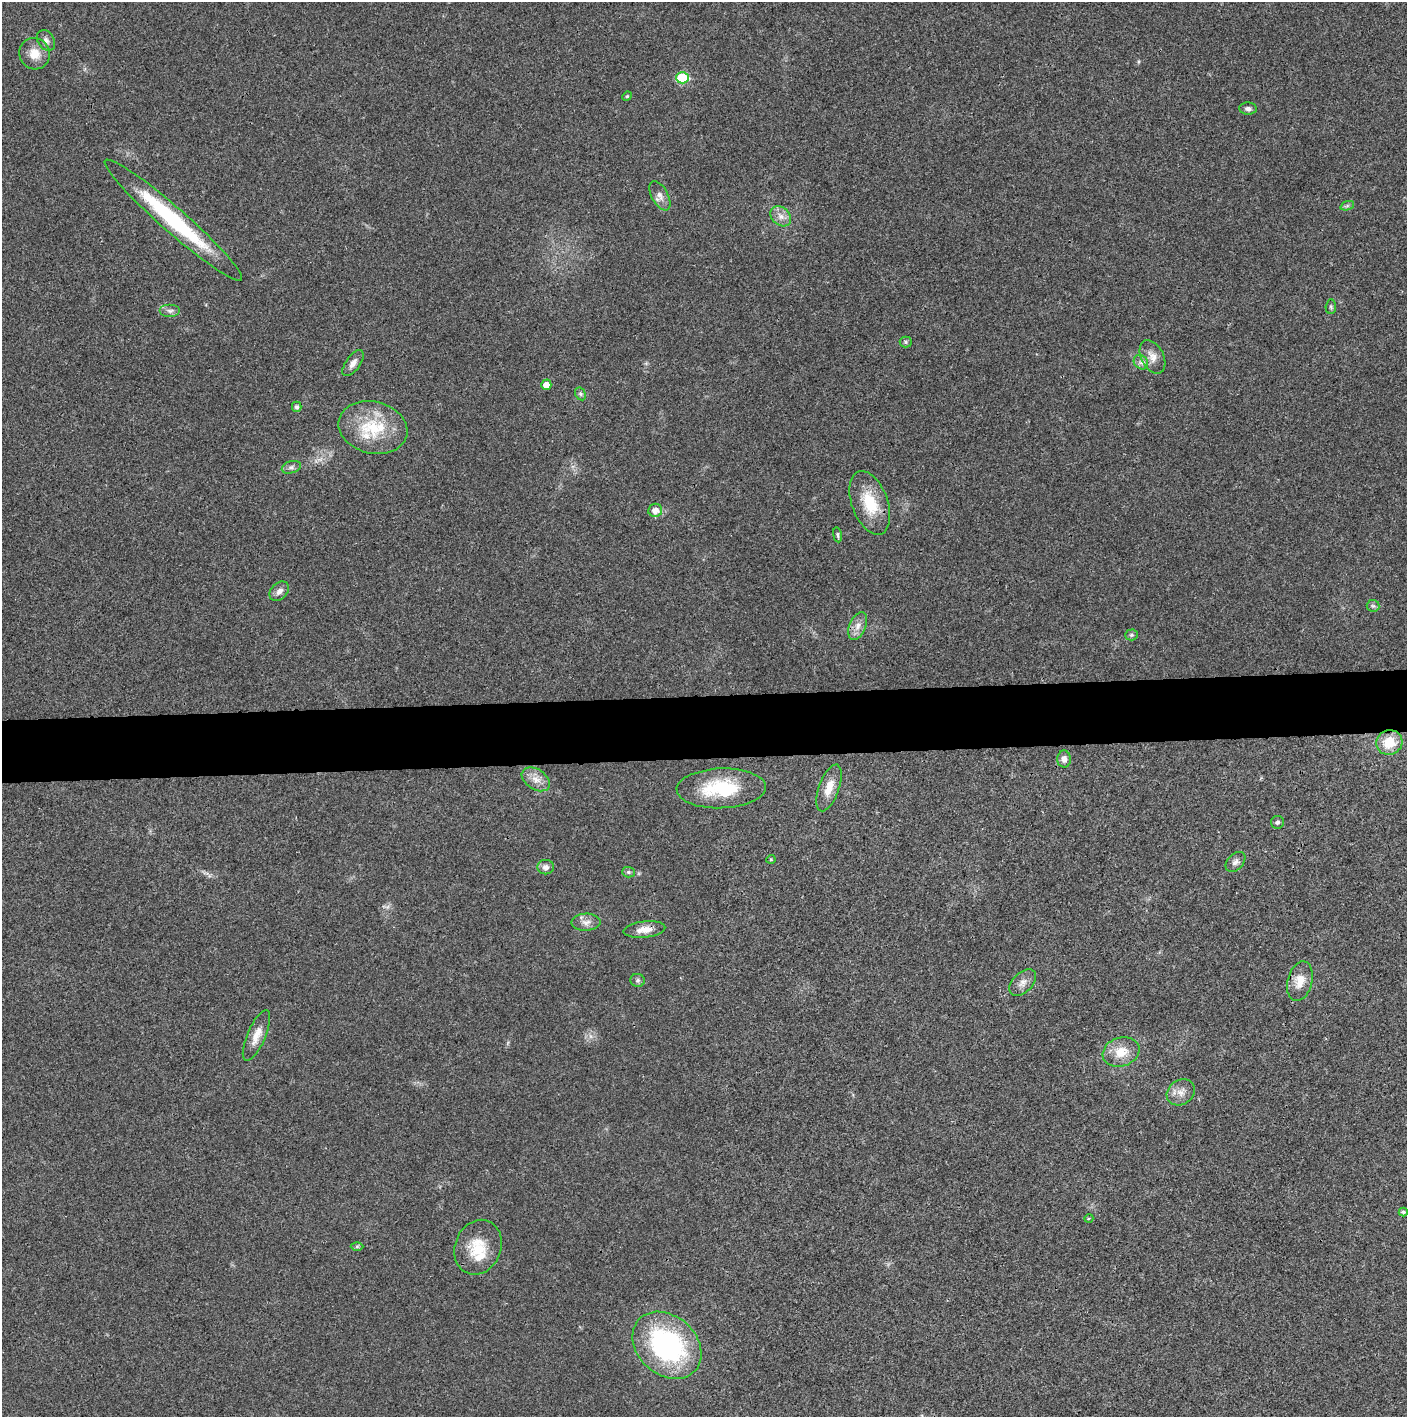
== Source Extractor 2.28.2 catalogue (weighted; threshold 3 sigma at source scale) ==
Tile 5 of 3 x 3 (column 2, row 2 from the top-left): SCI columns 1410-2814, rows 1415-2829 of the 4221 x 4243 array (HDU 1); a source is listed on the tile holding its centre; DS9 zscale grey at full resolution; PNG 1409 x 1419 px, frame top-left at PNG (2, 2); each listed source drawn as its Kron ellipse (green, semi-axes under 4 px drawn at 4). Shown black and unused: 4% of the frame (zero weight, under 3 of 4 exposures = <1% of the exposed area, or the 3 px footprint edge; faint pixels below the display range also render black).
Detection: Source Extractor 2.28.2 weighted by HDU 2 'WHT'; one run over the whole footprint, this tile lists its part. Background 0.019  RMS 0.0051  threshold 0.0229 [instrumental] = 3 sigma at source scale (4.5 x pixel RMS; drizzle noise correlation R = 1.50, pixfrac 1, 0.05/0.05 arcsec/px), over >= 5 px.
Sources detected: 51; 1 inside a brighter listed object's ellipse — not listed separately; the other 50 listed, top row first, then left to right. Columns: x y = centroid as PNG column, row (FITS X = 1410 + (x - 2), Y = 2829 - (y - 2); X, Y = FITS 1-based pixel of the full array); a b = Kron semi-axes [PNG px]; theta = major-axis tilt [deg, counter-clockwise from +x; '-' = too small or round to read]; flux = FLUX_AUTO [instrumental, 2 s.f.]
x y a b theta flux
46 40 11 8 -59 2.3
35 54 16 15 - 7.5
682 78 6 5 - 26
627 96 5 4 - 0.65
1248 109 9 6 -3 1.7
660 196 16 8 -61 3.4
1347 206 7 4 19 0.96
781 216 11 8 -41 3.6
173 220 90 12 -41 55
1331 307 7 5 85 0.85
170 311 10 6 0 1.9
906 342 6 5 - 0.89
1152 357 18 11 -64 5.2
1141 362 8 6 -47 2
353 363 15 7 54 3.2
546 385 5 5 - 4.3
580 394 7 5 -60 0.99
297 407 5 5 - 1.5
373 428 35 26 -14 26
291 467 10 6 17 1.7
870 503 33 18 -70 18
655 510 7 6 - 4.3
837 535 8 4 -81 0.9
279 591 11 8 45 3
1373 606 6 5 - 1.1
858 626 15 8 67 4
1131 635 6 5 - 0.99
1389 743 13 12 - 12
1064 759 8 7 - 2.6
536 779 15 10 -34 5.1
721 788 44 20 2 32
829 788 24 10 70 7.9
1277 822 6 6 - 1.1
771 859 4 4 - 0.56
1235 862 12 7 46 2.3
546 867 8 7 - 2.6
628 872 6 5 - 0.87
586 922 14 8 1 3.3
644 929 21 8 7 5.3
638 980 7 6 - 1.2
1300 981 20 12 76 7.6
1023 982 16 9 44 3.8
256 1035 27 9 66 6.2
1121 1052 19 14 19 9.6
1181 1092 15 12 36 4.7
1403 1212 4 4 - 1.1
1089 1218 4 3 - 0.55
357 1246 6 4 1 0.82
478 1247 28 23 67 16
667 1345 38 29 -42 88
Overlapping masked pixels (flux is a lower limit): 1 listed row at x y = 644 929